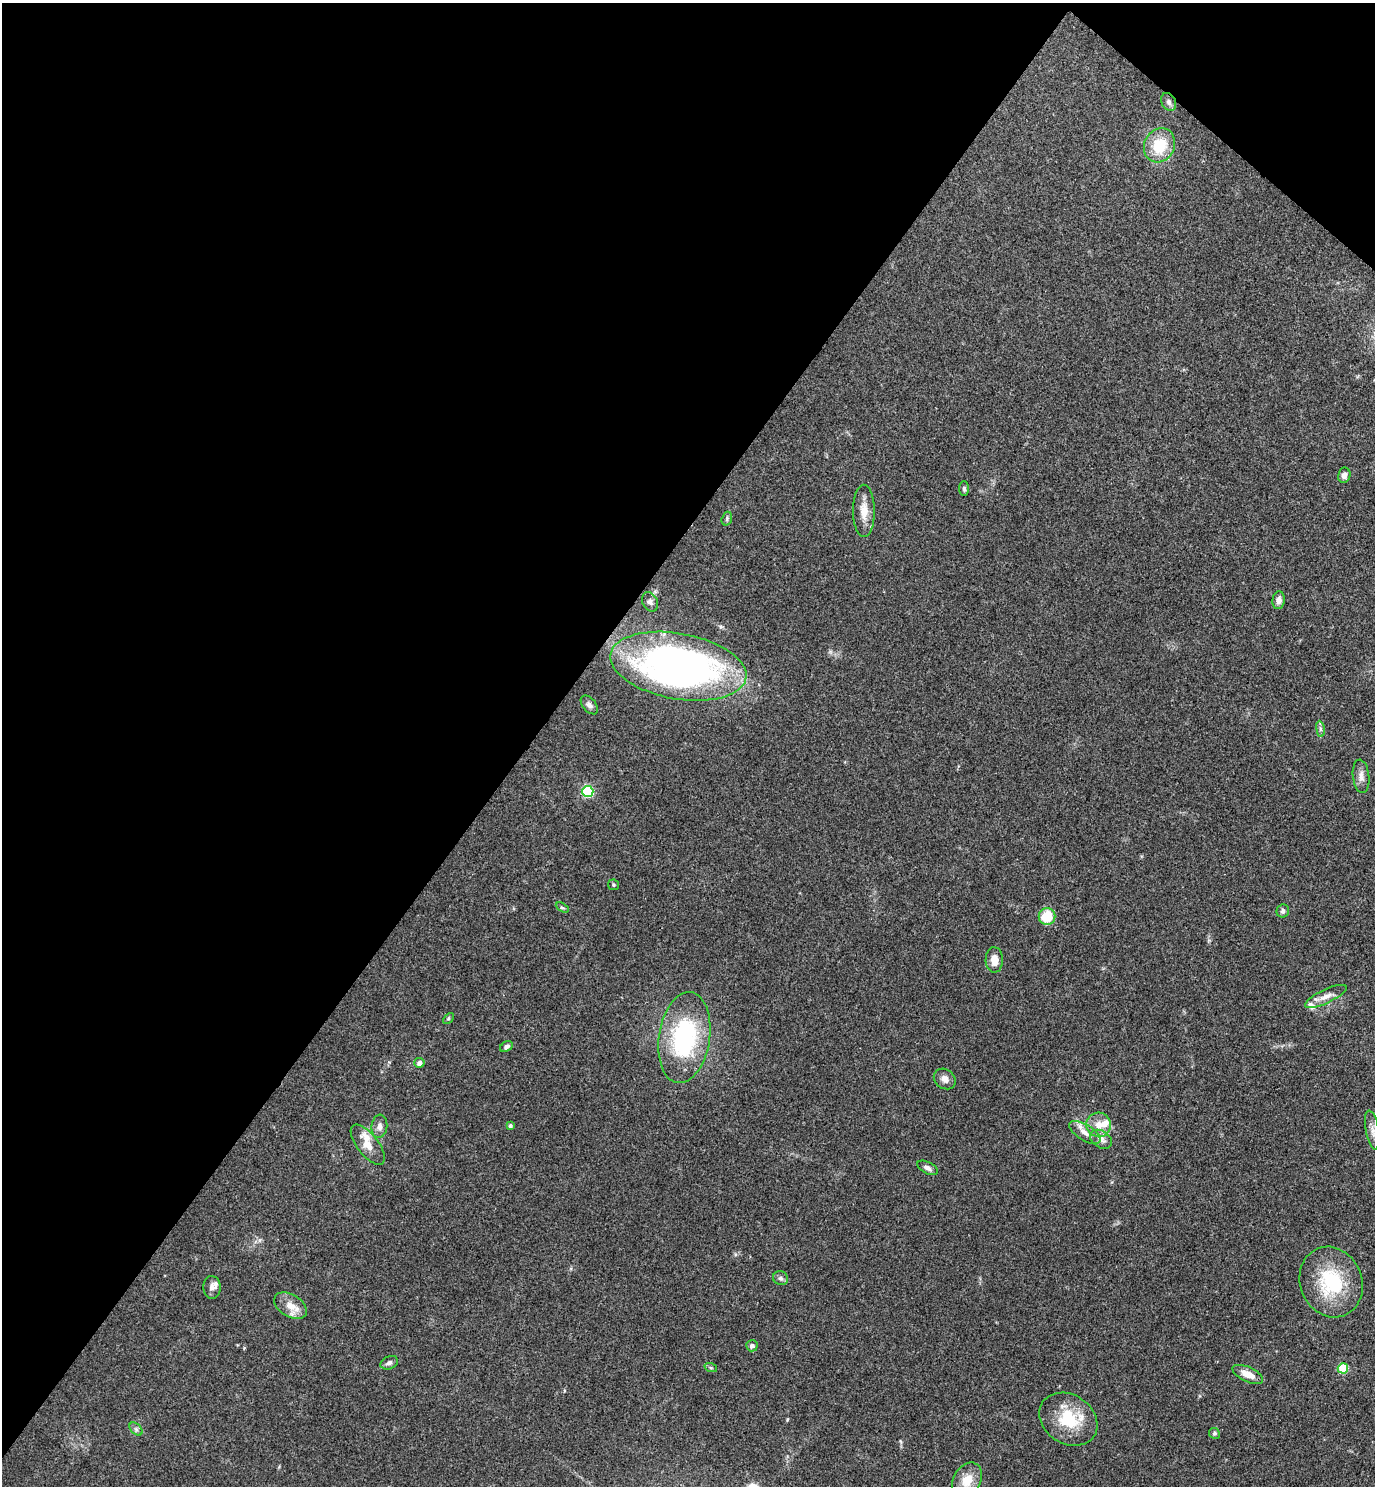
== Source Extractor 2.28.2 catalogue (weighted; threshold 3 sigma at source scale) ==
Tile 2 of 4 x 4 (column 2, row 1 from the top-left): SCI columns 1528-2900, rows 4453-5936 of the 5942 x 5939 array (HDU 1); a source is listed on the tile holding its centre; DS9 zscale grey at full resolution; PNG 1377 x 1488 px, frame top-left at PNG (2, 3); each listed source drawn as its Kron ellipse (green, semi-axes under 4 px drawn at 4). Shown black and unused: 40% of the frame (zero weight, under 3 of 4 exposures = <1% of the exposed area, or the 3 px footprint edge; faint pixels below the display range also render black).
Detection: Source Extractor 2.28.2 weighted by HDU 2 'WHT'; one run over the whole footprint, this tile lists its part. Background 0.0527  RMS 0.0052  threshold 0.0232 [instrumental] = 3 sigma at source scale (4.5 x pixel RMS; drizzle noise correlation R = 1.50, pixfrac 1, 0.05/0.05 arcsec/px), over >= 5 px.
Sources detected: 49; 4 inside a brighter listed object's ellipse — not listed separately; the other 45 listed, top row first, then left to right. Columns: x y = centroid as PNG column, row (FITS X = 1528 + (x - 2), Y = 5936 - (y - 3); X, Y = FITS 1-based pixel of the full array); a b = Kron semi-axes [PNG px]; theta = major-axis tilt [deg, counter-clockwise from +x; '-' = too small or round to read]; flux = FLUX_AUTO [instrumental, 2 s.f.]
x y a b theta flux
1169 102 9 7 -60 1.8
1160 145 17 15 62 19
1344 475 7 6 - 2.5
964 489 7 5 -88 1
864 511 26 11 -90 7.1
727 519 7 5 72 0.96
1279 600 9 6 83 2.8
650 602 10 7 -65 1.8
678 666 69 33 -10 250
589 705 11 6 -50 2.1
1320 729 8 4 -82 1
1361 776 17 8 -83 3.5
588 791 5 5 - 65
613 885 6 5 - 0.79
562 908 7 4 -31 0.84
1283 911 6 6 - 1.7
1047 917 8 8 - 15
994 960 13 8 89 5.5
1326 996 23 7 25 4.2
448 1018 6 4 45 0.6
684 1038 46 25 81 64
506 1047 7 5 34 1.4
419 1063 5 5 - 2.5
945 1079 12 9 -36 3.2
1099 1125 12 12 - 5.5
379 1126 11 8 84 2.7
510 1126 4 4 - 1.1
1372 1130 20 6 -79 3.2
1085 1132 18 8 -31 4.4
1101 1139 12 8 -34 3.5
368 1145 24 10 -52 7.8
927 1168 11 5 -27 2.2
780 1278 8 6 -16 1.5
1331 1282 36 31 -68 35
212 1287 11 9 -86 2.3
290 1306 18 11 -32 6.8
752 1346 6 5 - 1.9
389 1363 9 6 24 1.8
711 1368 6 4 -18 0.75
1343 1368 5 5 - 26
1248 1374 16 7 -24 5.8
1068 1419 31 24 -34 23
136 1429 8 5 -45 1.3
1214 1433 5 5 - 0.98
967 1480 19 13 61 9.1